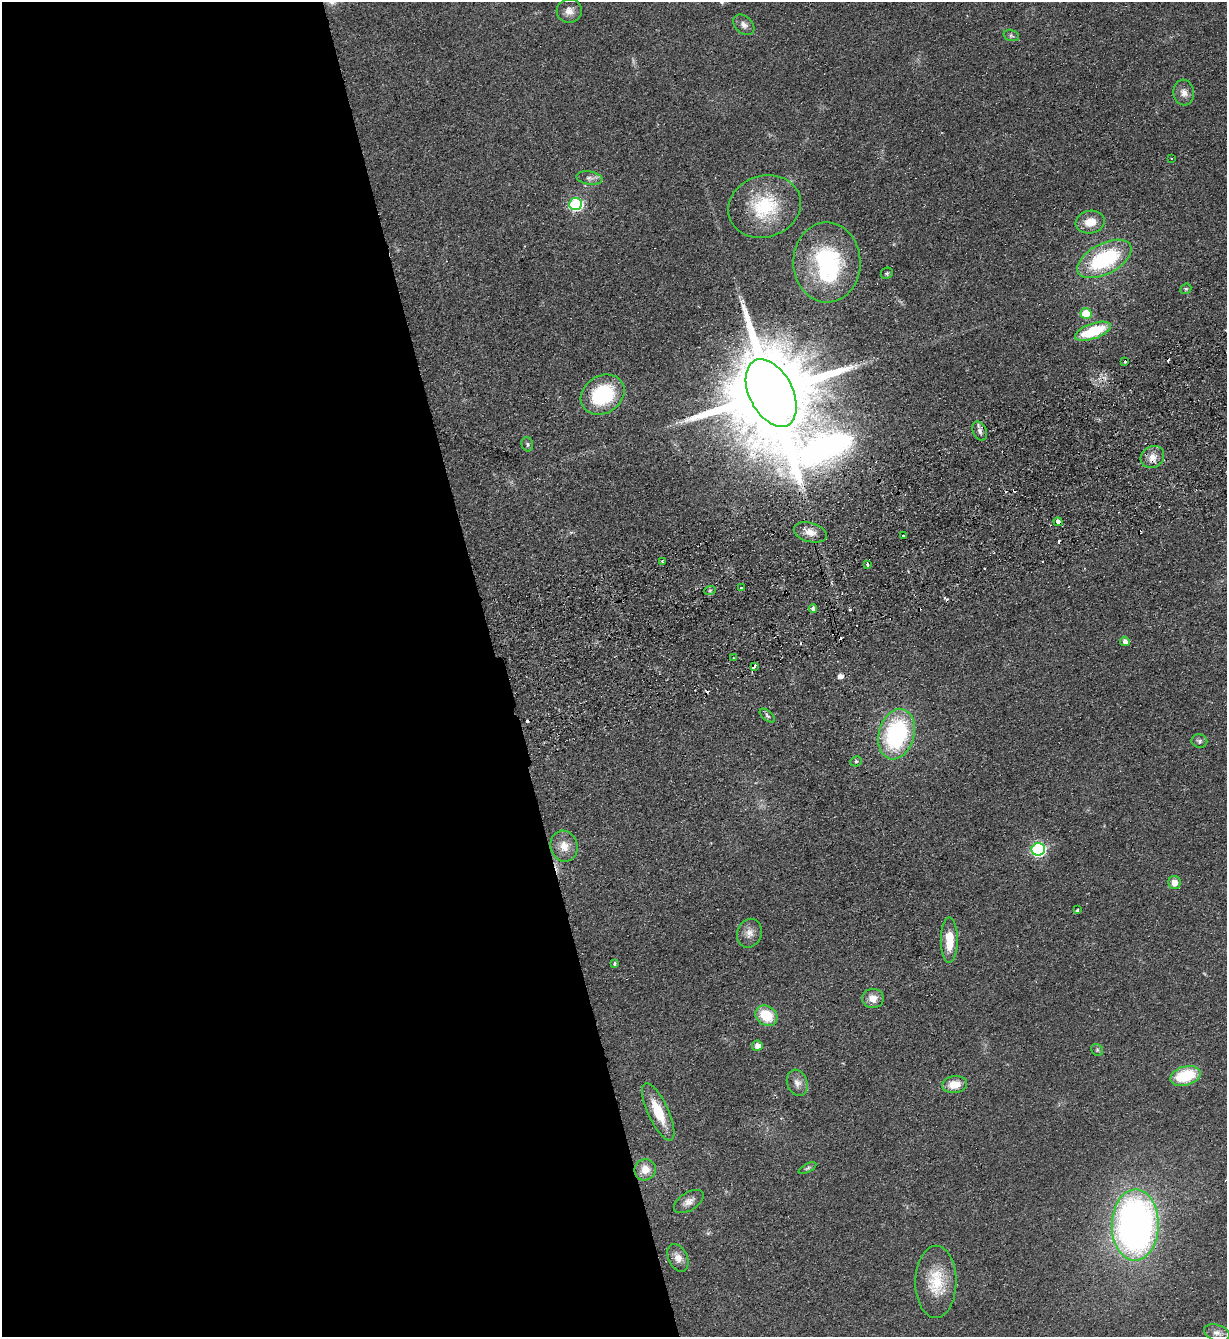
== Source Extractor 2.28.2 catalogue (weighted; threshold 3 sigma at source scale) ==
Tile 9 of 4 x 4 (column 1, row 3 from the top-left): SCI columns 297-1521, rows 1392-2726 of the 5367 x 5452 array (HDU 1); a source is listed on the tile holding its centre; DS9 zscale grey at full resolution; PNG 1229 x 1339 px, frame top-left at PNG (2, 2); each listed source drawn as its Kron ellipse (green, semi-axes under 4 px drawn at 4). Shown black and unused: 41% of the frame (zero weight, under 2 of 3 exposures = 3% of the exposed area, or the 3 px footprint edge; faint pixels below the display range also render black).
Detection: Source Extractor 2.28.2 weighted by HDU 2 'WHT'; one run over the whole footprint, this tile lists its part. Background 0.0637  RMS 0.0093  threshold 0.0417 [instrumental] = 3 sigma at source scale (4.5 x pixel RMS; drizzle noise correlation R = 1.50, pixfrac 1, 0.05/0.05 arcsec/px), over >= 5 px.
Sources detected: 70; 11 cosmic-ray / hot-pixel residue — neither listed nor drawn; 1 inside a brighter listed object's ellipse — not listed separately; the other 58 listed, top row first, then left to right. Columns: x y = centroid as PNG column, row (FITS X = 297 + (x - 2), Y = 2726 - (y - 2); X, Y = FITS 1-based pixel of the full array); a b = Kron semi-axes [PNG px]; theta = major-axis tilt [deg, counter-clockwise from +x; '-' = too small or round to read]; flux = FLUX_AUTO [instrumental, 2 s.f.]
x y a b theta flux
569 11 12 12 - 6.5
744 25 12 8 -43 4.8
1011 35 8 5 -17 2.1
1184 93 13 10 -83 6.1
1171 158 2 2 - 0.82
589 178 13 6 -8 4.3
576 204 6 6 - 140
764 206 37 30 18 57
1090 222 14 11 11 13
1104 259 29 15 28 90
827 262 40 33 -89 96
887 273 6 5 - 1.5
1186 289 6 5 - 1.5
1086 313 5 5 - 32
1093 331 19 7 19 44
1125 361 3 3 - 2.9
771 393 36 21 -63 26000
603 395 23 18 33 69
980 431 10 6 -64 3.9
527 444 7 5 -71 1.8
1152 457 12 10 35 8.6
1058 522 4 4 - 11
810 532 17 9 -16 9
903 535 3 2 - 1.2
662 561 3 3 - 1
867 564 4 3 - 3
741 588 3 3 - 2.4
710 590 6 4 19 1.4
813 609 4 3 - 4.7
1125 641 5 4 - 4
734 658 3 2 - 0.71
754 666 4 3 - 12
767 716 9 5 -40 1.8
897 734 26 17 74 120
1199 741 8 6 -14 2.3
856 761 6 5 - 1.7
564 846 16 13 -72 12
1038 849 7 6 - 150
1174 883 7 6 - 8.1
1077 910 3 3 - 1.6
749 933 14 12 68 7.4
949 940 22 8 -90 22
615 964 3 3 - 2.7
873 998 11 9 0 8.3
766 1016 12 9 -36 27
757 1046 5 5 - 6
1097 1050 6 5 - 1.7
1185 1076 15 9 16 39
797 1083 13 10 -70 6.3
955 1085 12 8 5 15
658 1112 31 10 -65 27
808 1168 10 4 28 1.8
645 1170 11 10 - 11
689 1201 16 9 32 6.6
1135 1225 35 23 89 440
678 1258 14 9 -64 7.9
936 1282 36 20 89 35
1217 1333 13 8 -16 5.1
Overlapping masked pixels (flux is a lower limit): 4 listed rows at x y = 771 393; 1152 457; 1058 522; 754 666